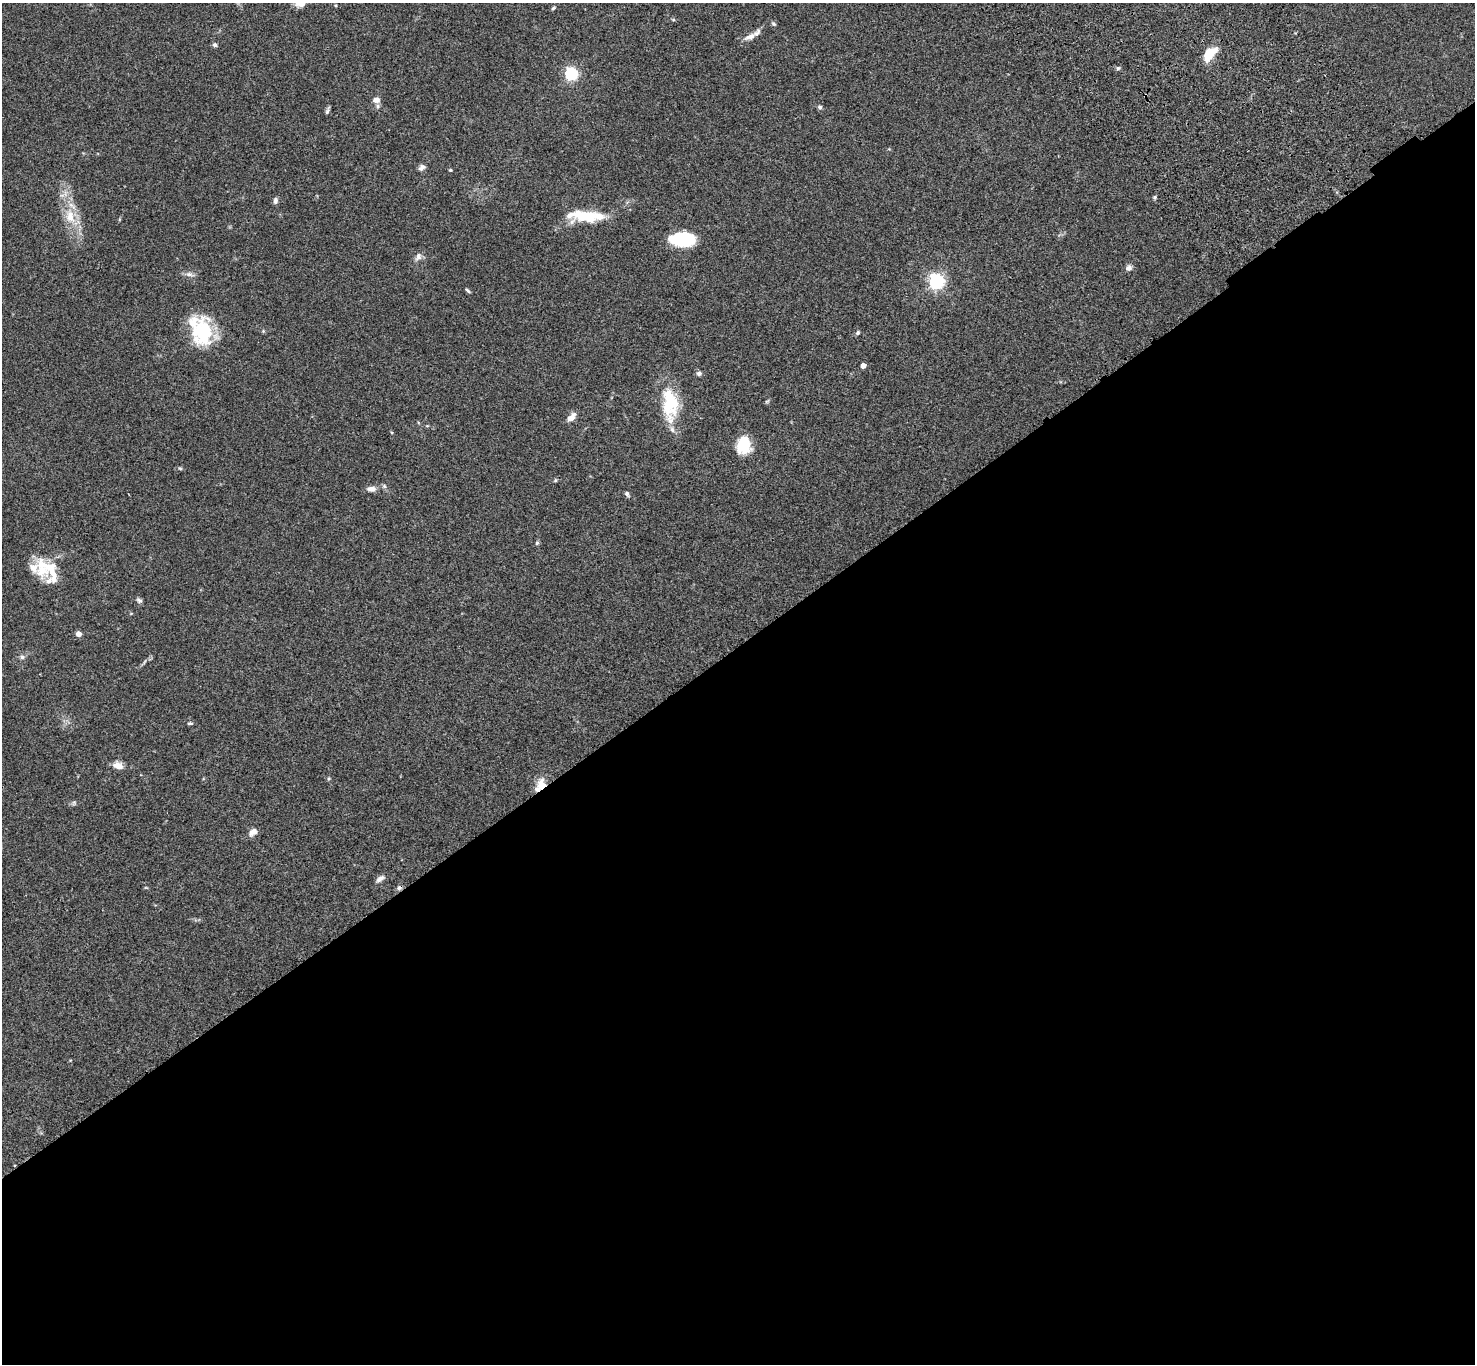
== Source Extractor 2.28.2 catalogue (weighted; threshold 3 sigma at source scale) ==
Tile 15 of 4 x 4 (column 3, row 4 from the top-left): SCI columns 3052-4524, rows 382-1743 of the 6099 x 6072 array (HDU 1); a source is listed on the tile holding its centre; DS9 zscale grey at full resolution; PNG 1477 x 1366 px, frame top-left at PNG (2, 3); no overlay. Shown black and unused: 53% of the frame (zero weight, under 3 of 4 exposures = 6% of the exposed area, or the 3 px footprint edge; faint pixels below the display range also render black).
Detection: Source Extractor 2.28.2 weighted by HDU 2 'WHT'; one run over the whole footprint, this tile lists its part. Background 0.0586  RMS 0.0052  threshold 0.0236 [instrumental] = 3 sigma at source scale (4.5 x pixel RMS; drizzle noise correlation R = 1.50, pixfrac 1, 0.05/0.05 arcsec/px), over >= 5 px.
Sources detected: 61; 1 cosmic-ray / hot-pixel residue — not listed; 10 inside a brighter listed object's ellipse — not listed separately; the other 50 listed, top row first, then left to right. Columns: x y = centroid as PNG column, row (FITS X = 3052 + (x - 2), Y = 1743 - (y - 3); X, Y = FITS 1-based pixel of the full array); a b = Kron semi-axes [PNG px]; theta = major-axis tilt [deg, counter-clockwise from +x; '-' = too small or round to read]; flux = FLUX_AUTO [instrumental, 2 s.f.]
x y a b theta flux
336 5 4 3 - 0.46
553 8 6 4 28 0.73
673 20 5 3 - 0.58
774 24 7 4 -41 0.84
750 36 16 8 24 3.7
215 45 6 5 - 1.2
1209 54 15 7 50 17
1118 68 6 5 - 0.84
571 74 6 5 - 90
376 100 8 7 - 2.5
820 107 6 5 - 1
327 111 9 4 70 1.1
422 167 10 6 37 1.8
450 170 4 3 - 0.6
1155 197 5 5 - 0.7
275 201 8 5 82 1.7
70 216 25 14 -78 13
586 216 28 12 1 19
683 239 22 12 1 32
418 257 13 8 64 2.5
1129 268 8 8 - 1.9
190 274 13 6 -13 2
936 281 6 6 - 150
468 291 7 3 -39 0.79
263 331 5 5 - 0.6
202 332 35 23 86 29
858 333 6 5 - 0.93
863 366 4 4 - 4.7
699 373 7 6 - 1.3
767 401 7 4 36 0.66
670 404 42 19 -86 25
571 417 13 7 48 3.5
744 445 18 14 80 15
180 468 5 4 - 0.63
555 480 5 4 - 0.6
371 489 12 7 1 2.7
627 494 8 5 -56 1
537 543 5 4 - 0.89
42 565 31 12 -74 11
139 600 8 6 -38 1.2
79 634 4 4 - 4.8
22 657 7 6 - 1.3
144 661 9 3 69 0.64
190 723 8 5 1 0.82
118 766 12 9 -29 4
329 778 6 4 58 0.6
541 785 17 10 -88 7.1
74 803 7 5 47 0.91
253 832 11 7 36 3.3
380 879 12 6 37 2.3
Overlapping masked pixels (flux is a lower limit): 1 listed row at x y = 541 785